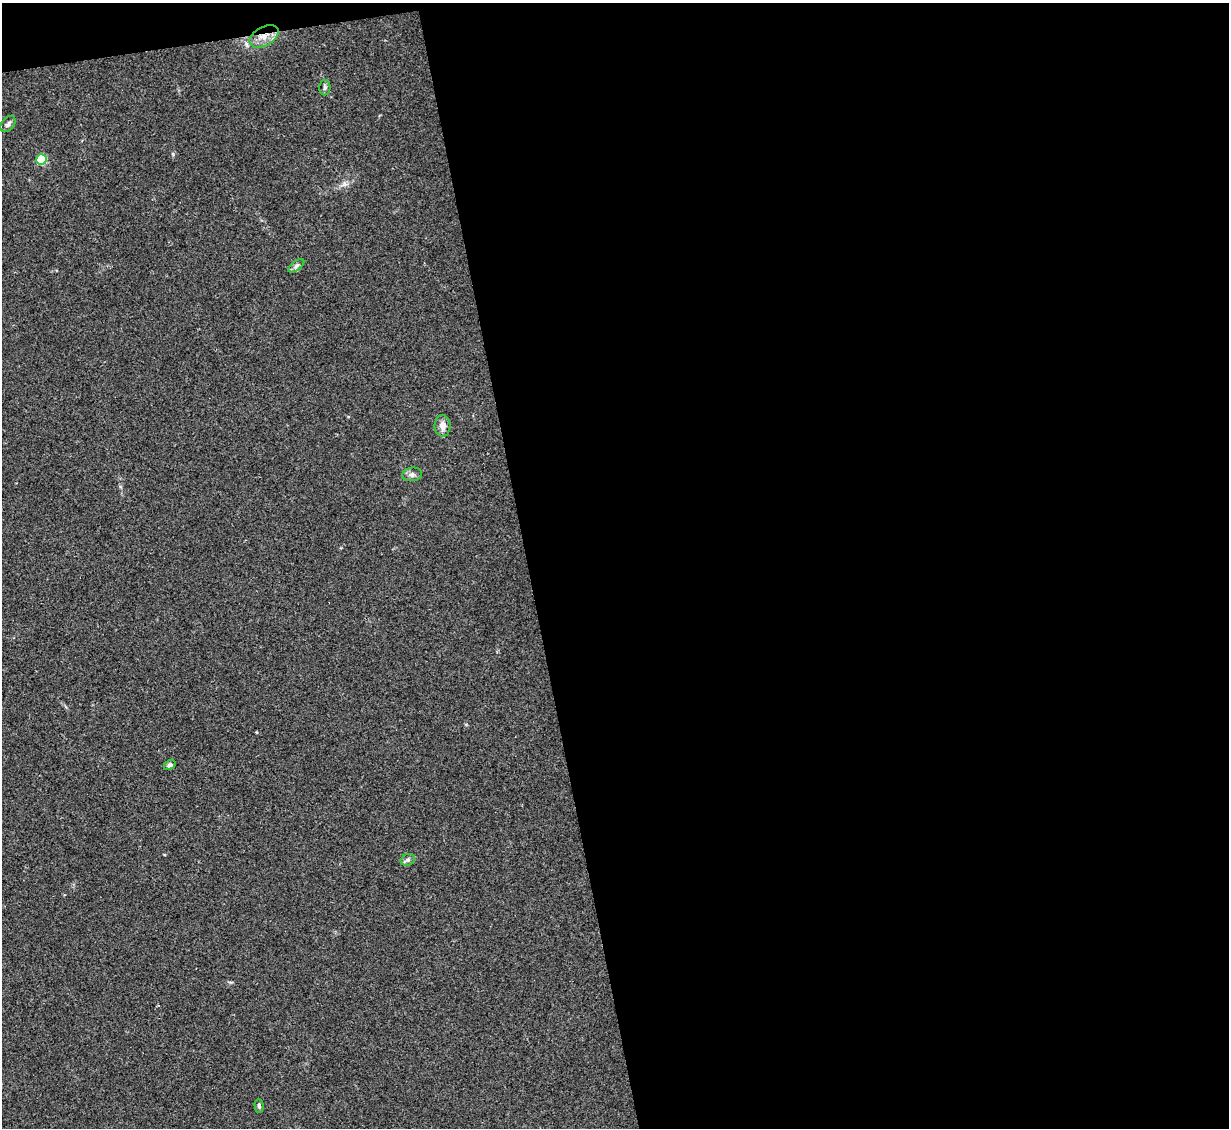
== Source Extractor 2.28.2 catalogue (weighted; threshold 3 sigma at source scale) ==
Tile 4 of 4 x 4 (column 4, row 1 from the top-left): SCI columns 3683-4909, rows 3627-4752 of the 4909 x 4890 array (HDU 1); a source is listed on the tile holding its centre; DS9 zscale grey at full resolution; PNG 1231 x 1130 px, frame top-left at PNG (2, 3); each listed source drawn as its Kron ellipse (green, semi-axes under 4 px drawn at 4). Shown black and unused: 58% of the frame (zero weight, under 2 of 3 exposures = <1% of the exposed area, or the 3 px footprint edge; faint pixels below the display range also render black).
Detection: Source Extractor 2.28.2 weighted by HDU 2 'WHT'; one run over the whole footprint, this tile lists its part. Background 0.0784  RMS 0.0093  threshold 0.0417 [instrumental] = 3 sigma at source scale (4.5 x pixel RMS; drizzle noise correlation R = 1.50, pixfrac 1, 0.05/0.05 arcsec/px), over >= 5 px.
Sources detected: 10; all 10 listed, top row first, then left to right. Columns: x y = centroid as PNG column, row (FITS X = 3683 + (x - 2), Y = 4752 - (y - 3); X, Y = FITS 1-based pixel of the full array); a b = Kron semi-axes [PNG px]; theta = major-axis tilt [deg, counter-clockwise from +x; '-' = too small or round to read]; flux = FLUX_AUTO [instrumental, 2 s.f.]
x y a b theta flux
264 36 15 9 29 10
325 88 8 5 89 2
8 124 9 6 50 2.7
41 159 5 5 - 54
296 266 9 4 36 2.5
442 426 11 8 -88 6.5
412 474 10 6 7 3.2
170 765 6 4 33 2.4
408 860 7 5 20 2.4
259 1106 7 4 -87 1.7
Overlapping masked pixels (flux is a lower limit): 1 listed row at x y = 264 36